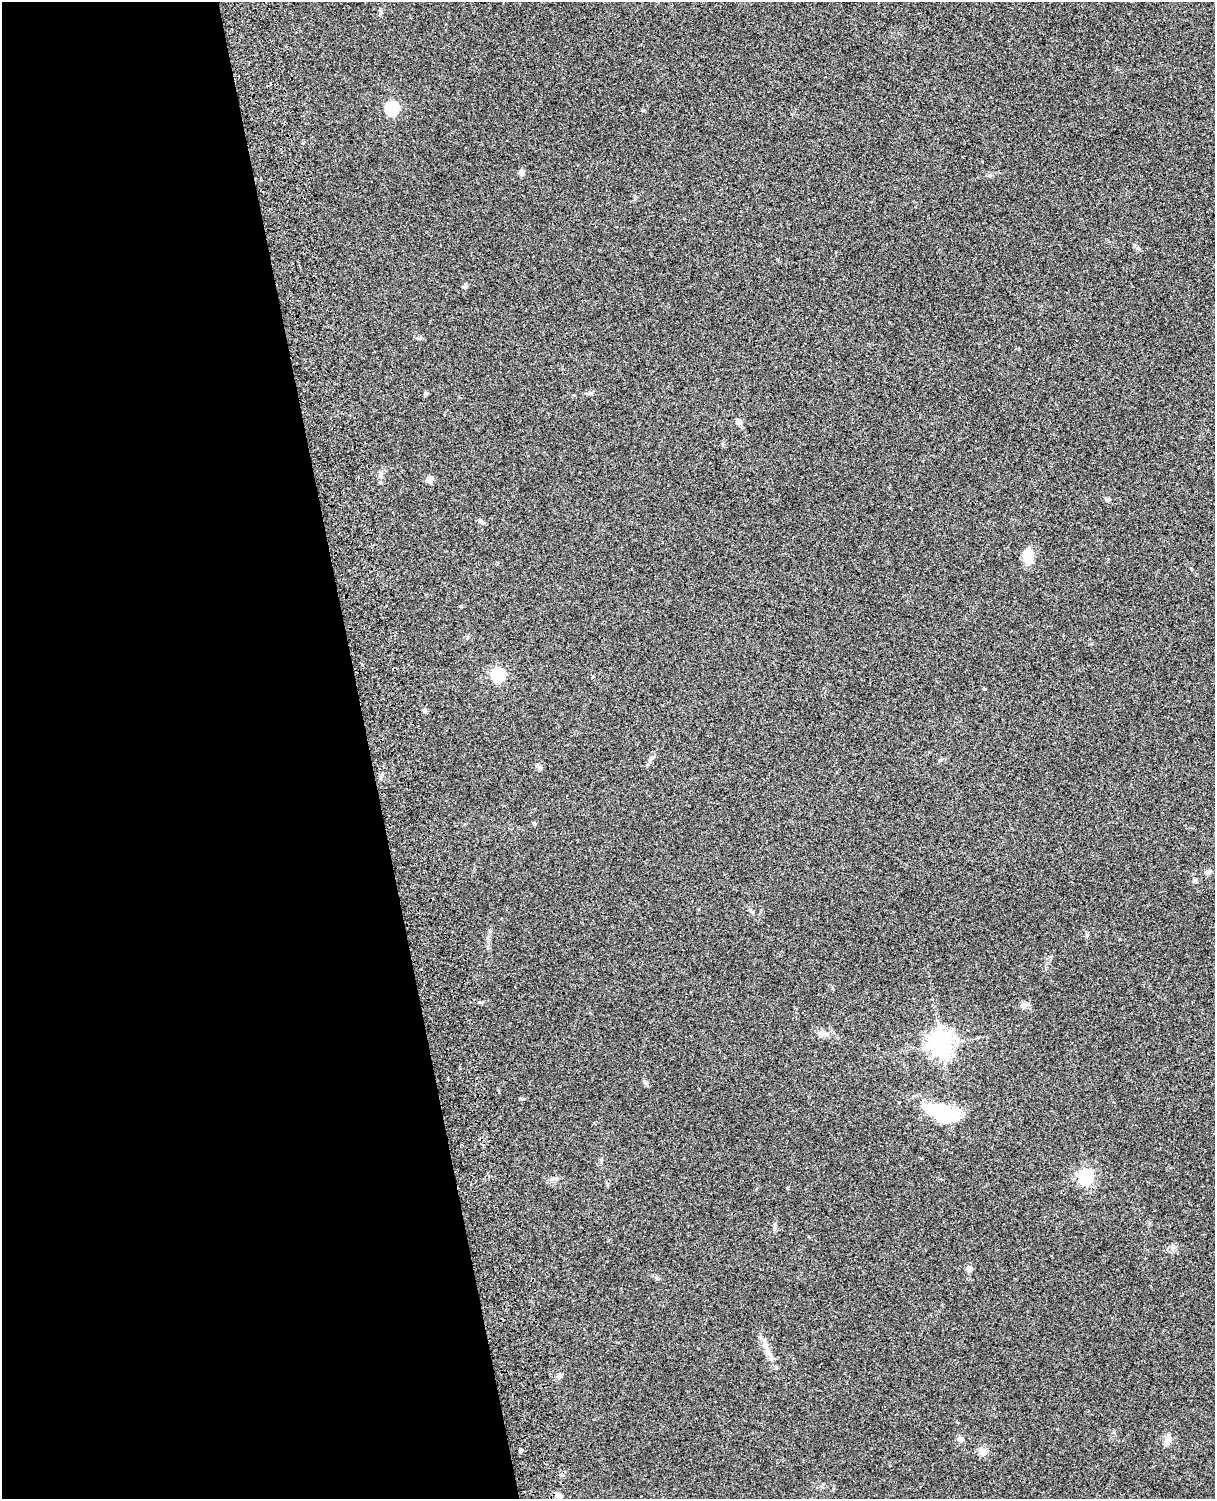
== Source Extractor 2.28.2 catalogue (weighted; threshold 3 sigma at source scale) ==
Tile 5 of 4 x 3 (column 1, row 2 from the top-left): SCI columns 119-1331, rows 1660-3156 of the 5090 x 4929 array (HDU 1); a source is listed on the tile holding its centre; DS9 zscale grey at full resolution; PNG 1217 x 1501 px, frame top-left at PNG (2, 2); no overlay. Shown black and unused: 30% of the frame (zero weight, under 3 of 4 exposures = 6% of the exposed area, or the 3 px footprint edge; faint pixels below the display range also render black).
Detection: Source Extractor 2.28.2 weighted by HDU 2 'WHT'; one run over the whole footprint, this tile lists its part. Background 0.29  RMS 0.0093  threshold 0.0419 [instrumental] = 3 sigma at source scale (4.5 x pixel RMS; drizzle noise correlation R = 1.50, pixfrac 1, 0.05/0.05 arcsec/px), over >= 5 px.
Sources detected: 29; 1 inside a brighter object's white glare — not listed; the other 28 listed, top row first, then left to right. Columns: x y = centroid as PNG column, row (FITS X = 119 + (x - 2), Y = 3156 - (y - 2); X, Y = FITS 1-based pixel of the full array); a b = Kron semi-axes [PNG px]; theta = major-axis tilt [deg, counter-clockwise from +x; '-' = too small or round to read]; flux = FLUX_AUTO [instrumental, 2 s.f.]
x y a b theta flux
392 108 6 6 - 100
521 172 8 6 77 2.6
465 286 7 5 18 1.5
425 394 5 4 - 1.8
738 421 6 6 - 4.5
380 476 8 6 67 2.4
430 479 5 5 - 9.9
1107 499 5 4 - 2.2
481 521 7 4 -53 1.8
1028 557 18 11 -86 14
498 675 7 6 - 130
984 689 4 3 - 1
425 711 6 5 - 1.5
651 758 7 4 71 1.8
534 824 5 4 - 1.2
1208 872 7 6 - 3.2
1023 1005 10 5 27 2.7
822 1033 12 7 -13 4.6
941 1044 8 8 - 730
941 1113 36 21 -15 44
1085 1177 7 6 - 180
969 1269 5 5 - 7
559 1376 8 6 63 2.6
959 1439 8 6 -17 2.4
1168 1439 12 8 79 6.5
521 1450 4 3 - 1.9
982 1451 10 9 - 5.9
559 1496 8 6 -18 3.2
Unlisted compact peaks at least as high as the median listed source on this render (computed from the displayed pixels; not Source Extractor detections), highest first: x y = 645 1082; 556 1179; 591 393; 1138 248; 539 767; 1087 935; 1172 1248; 774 1229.